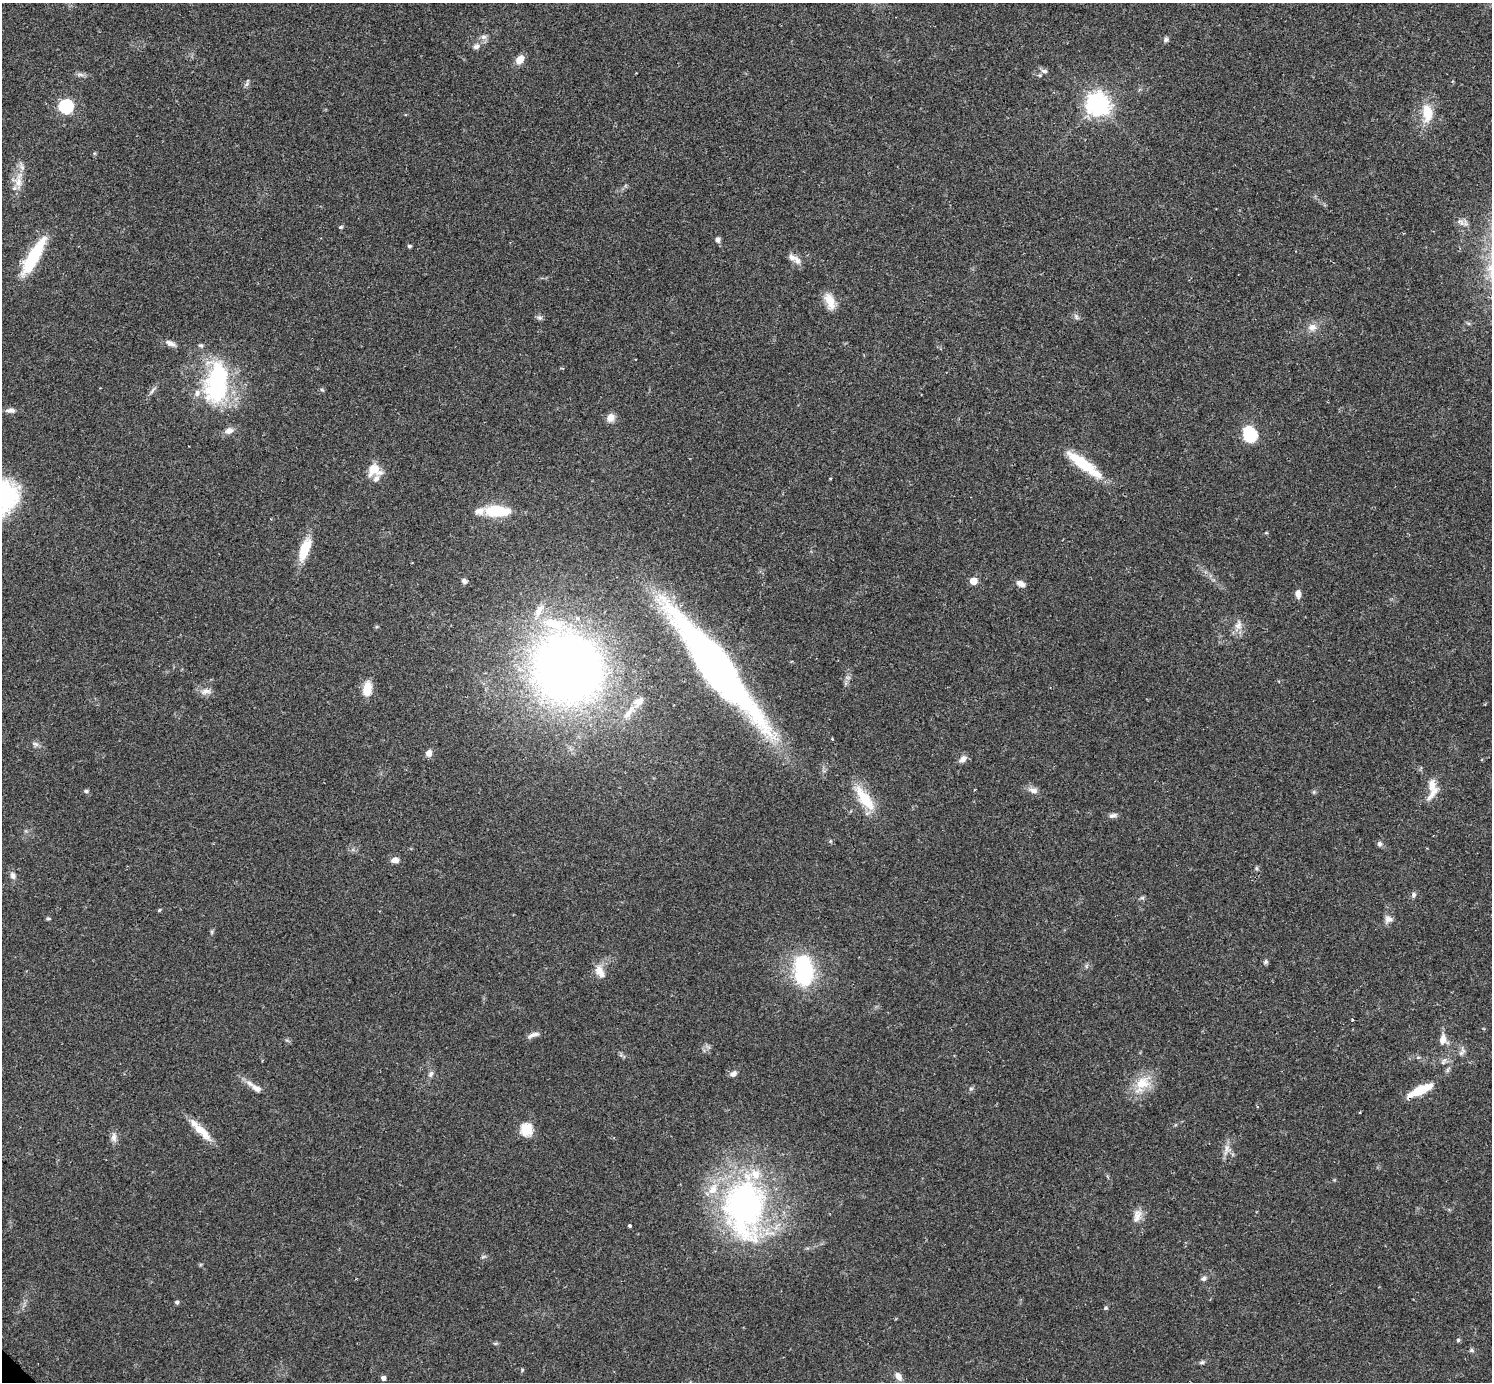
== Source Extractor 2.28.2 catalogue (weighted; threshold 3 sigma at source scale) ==
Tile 10 of 4 x 4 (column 2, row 3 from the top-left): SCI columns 1521-3010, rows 1568-2947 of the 6040 x 6040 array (HDU 1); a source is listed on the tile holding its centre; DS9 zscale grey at full resolution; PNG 1494 x 1384 px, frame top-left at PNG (2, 3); no overlay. Shown black and unused: <1% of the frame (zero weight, under 2 of 3 exposures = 2% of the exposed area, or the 3 px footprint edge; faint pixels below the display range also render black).
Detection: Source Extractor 2.28.2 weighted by HDU 2 'WHT'; one run over the whole footprint, this tile lists its part. Background 0.0776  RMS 0.0054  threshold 0.0244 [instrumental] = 3 sigma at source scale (4.5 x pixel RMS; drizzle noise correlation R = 1.50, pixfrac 1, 0.05/0.05 arcsec/px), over >= 5 px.
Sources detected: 105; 13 inside a brighter listed object's ellipse — not listed separately; the other 92 listed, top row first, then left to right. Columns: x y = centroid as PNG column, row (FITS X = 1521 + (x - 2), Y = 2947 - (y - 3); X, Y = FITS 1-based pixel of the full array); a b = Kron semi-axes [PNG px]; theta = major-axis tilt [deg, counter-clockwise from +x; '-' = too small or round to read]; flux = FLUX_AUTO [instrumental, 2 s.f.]
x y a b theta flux
484 37 9 6 1 2
1166 40 7 6 - 1.3
476 46 9 7 31 2.1
520 60 10 7 50 5.7
1044 71 9 5 -8 1.6
80 75 9 4 -9 1.5
247 84 7 4 70 1.1
1098 104 9 8 - 350
66 106 7 7 - 63
1427 113 23 12 -87 12
18 182 21 11 -86 7.4
341 227 5 4 - 0.76
717 240 7 6 - 1.8
409 246 4 4 - 0.94
33 257 48 12 60 28
792 257 16 8 -14 3.6
830 301 19 10 -68 8.2
539 317 8 6 -18 1.3
1076 317 8 6 -70 1.3
1312 327 12 10 16 3.9
170 343 15 7 -26 2.7
635 359 3 2 - 0.34
216 383 59 30 82 62
10 410 13 6 0 2.3
610 418 11 9 65 3.7
1250 435 8 7 - 59
1081 463 37 12 -35 21
374 470 16 13 -14 9
497 511 31 12 -2 19
305 549 27 10 71 14
464 581 7 6 - 1.4
973 581 5 5 - 8.5
1021 584 10 7 -23 3.1
1298 594 11 7 -83 2.4
539 611 26 10 63 8.8
577 618 7 6 - 1.8
1238 625 14 9 77 4.3
716 666 103 21 -52 400
568 668 44 40 -55 670
367 689 17 10 82 8
206 691 15 7 7 3.1
629 712 25 7 50 6.2
832 739 3 3 - 0.45
35 744 10 5 -24 1.5
429 753 8 7 - 3.1
962 759 10 7 43 2.9
1432 785 19 10 88 6
1033 790 12 7 -12 2.8
86 791 6 5 - 0.97
865 798 38 13 -54 17
1113 815 11 5 15 1.8
1379 844 7 6 - 1.4
395 860 7 6 - 3.6
1256 868 6 4 -90 0.76
13 875 9 7 -72 2.1
1413 895 7 6 - 1.4
1142 898 7 4 18 0.9
159 910 6 3 45 0.56
48 918 6 4 0 0.71
1388 919 12 9 4 2.8
212 932 6 4 -90 0.76
1266 962 7 5 54 1.1
803 970 38 22 -86 45
599 971 14 11 -74 5.4
1352 1020 3 3 - 0.51
533 1035 16 5 18 2.5
1443 1039 12 9 -88 4.5
1463 1050 10 6 -69 2
1443 1062 10 6 61 1.7
431 1074 9 6 69 1.7
733 1074 8 6 33 2.3
1142 1083 22 17 21 13
256 1088 14 7 -32 3.3
971 1089 6 4 1 0.78
1421 1090 25 9 25 14
1360 1112 3 2 - 0.88
526 1129 6 6 - 41
201 1131 33 9 -45 9.7
114 1138 10 8 -90 2.6
1227 1149 17 8 80 4.1
744 1207 78 50 90 150
1137 1216 19 10 76 4.7
629 1226 4 3 - 1.8
1203 1278 7 6 - 1.6
177 1302 5 5 - 1.1
1105 1308 6 5 - 0.89
1458 1340 5 4 - 0.76
1472 1350 7 5 -22 1
1202 1362 7 5 14 1.1
522 1370 5 4 - 0.55
898 1376 11 7 -54 3.1
383 1378 5 5 - 2